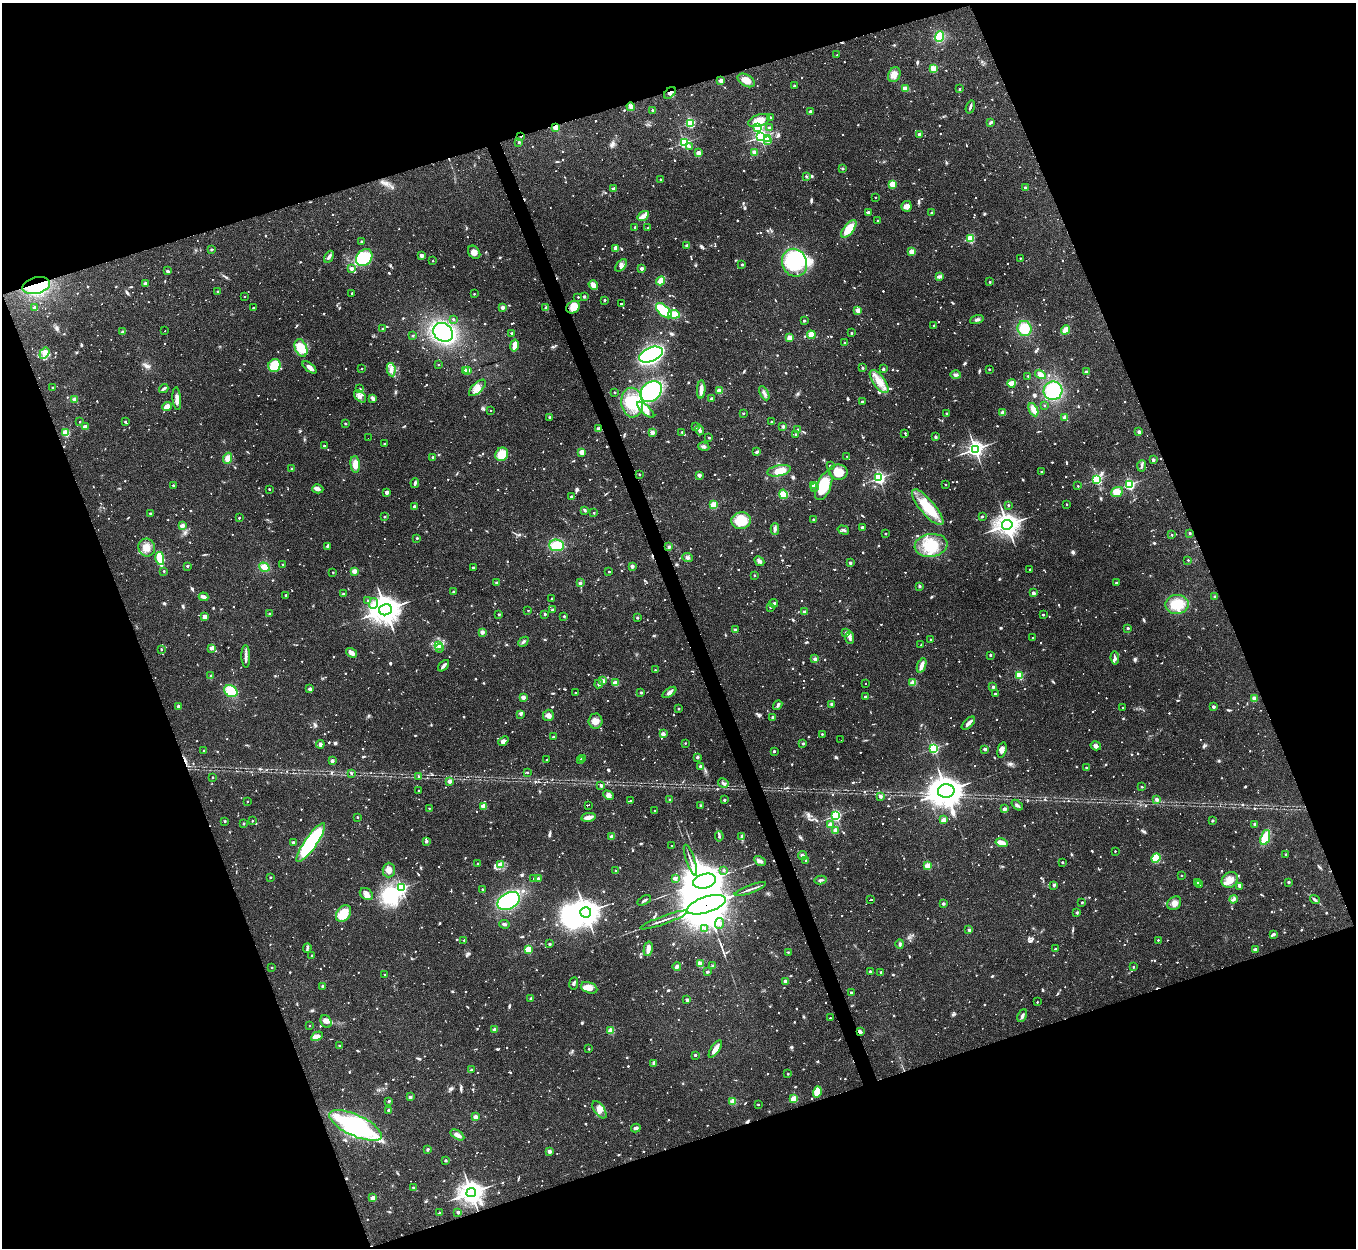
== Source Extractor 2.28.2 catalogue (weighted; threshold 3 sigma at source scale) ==
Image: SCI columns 1-5413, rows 143-5123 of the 5413 x 5393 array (HDU 1 of 3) = the unmasked area's bounding box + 8 px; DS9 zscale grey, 4 x 4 block average (1 PNG px = mean of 4 x 4 image px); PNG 1358 x 1250 px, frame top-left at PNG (2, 3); each listed source drawn as its Kron ellipse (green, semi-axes under 4 px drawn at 4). Shown black and unused: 40% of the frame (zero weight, under 2 of 3 exposures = <1% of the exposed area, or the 3 px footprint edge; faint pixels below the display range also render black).
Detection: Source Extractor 2.28.2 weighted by HDU 2 'WHT'. Background 0.0562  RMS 0.0055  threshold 0.0246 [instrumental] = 3 sigma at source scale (4.5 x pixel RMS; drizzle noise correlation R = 1.50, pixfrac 1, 0.05/0.05 arcsec/px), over >= 5 px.
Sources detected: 1906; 35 too faint to see at this stretch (4 x 4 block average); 5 inside a brighter object's white glare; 49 cosmic-ray / hot-pixel residue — neither listed nor drawn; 20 coinciding with a brighter row at this scale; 38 inside a brighter listed object's ellipse — not listed separately; of the other 1759, all 500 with FLUX_AUTO >= 6.24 (the completeness limit of this list) listed and drawn (1259 fainter detections not listed), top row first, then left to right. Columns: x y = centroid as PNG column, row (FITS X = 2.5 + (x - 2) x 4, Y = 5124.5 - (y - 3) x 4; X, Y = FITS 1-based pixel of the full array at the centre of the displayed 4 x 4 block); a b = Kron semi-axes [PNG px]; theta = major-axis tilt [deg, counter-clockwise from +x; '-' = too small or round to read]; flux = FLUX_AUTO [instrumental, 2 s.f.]
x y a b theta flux
939 37 5 4 - 88
837 55 2 2 - 6.6
933 69 2 2 - 210
894 75 7 6 - 28
721 80 2 2 - 73
746 80 9 5 -31 33
794 86 2 2 - 11
905 88 3 3 - 28
960 89 2 2 - 13
670 93 7 4 42 14
631 107 4 3 - 8.2
970 107 7 2 72 8.1
653 111 3 2 - 6.3
810 112 2 2 - 31
770 117 2 2 - 9.3
759 121 11 6 19 45
690 123 2 2 - 380
990 123 4 2 - 8.1
556 127 2 2 - 150
758 128 2 2 - 260
769 128 2 2 - 19
919 134 2 2 - 52
521 136 2 2 - 10
761 137 2 2 - 730
767 139 2 2 - 81
768 141 2 2 - 21
519 142 2 2 - 17
684 143 2 2 - 500
689 146 2 2 - 9.5
754 152 3 2 - 31
698 153 2 2 - 78
843 168 2 2 - 19
806 176 2 2 - 13
660 179 2 2 - 8.5
893 184 2 2 - 94
1025 187 2 2 - 18
613 189 2 2 - 42
875 197 2 2 - 6.6
907 206 5 5 - 16
868 212 2 2 - 20
932 213 2 2 - 19
643 216 6 2 34 47
878 221 2 2 - 12
635 228 2 2 - 7.9
648 228 2 2 - 7
849 229 10 5 50 69
970 238 2 2 - 300
361 241 2 2 - 13
687 246 2 2 - 39
616 248 4 3 - 13
211 249 2 2 - 13
474 252 7 5 -53 17
912 252 2 2 - 120
422 256 2 2 - 55
329 257 6 2 60 11
364 258 9 7 50 140
1020 258 2 2 - 6.5
433 261 2 2 - 7.3
795 263 14 12 -68 210
742 264 2 2 - 16
621 265 7 4 47 12
642 268 2 2 - 45
351 269 2 2 - 46
167 271 2 2 - 13
939 276 4 4 - 7.1
661 281 5 2 - 52
990 282 2 2 - 13
145 284 2 2 - 38
36 285 14 8 13 150
593 285 5 3 - 24
218 292 2 2 - 27
352 293 2 2 - 11
474 294 2 2 - 6.8
244 296 2 2 - 51
584 296 2 2 - 21
578 297 2 2 - 7
604 300 2 2 - 15
621 303 2 2 - 68
502 307 2 2 - 52
573 307 7 5 42 45
35 308 2 2 - 45
253 308 2 2 - 7.4
546 308 4 3 - 6.3
858 310 2 2 - 81
664 311 10 5 -43 120
674 314 6 4 -10 41
453 319 2 2 - 8.6
804 320 2 2 - 16
977 320 7 3 19 8.2
934 326 2 2 - 8
383 328 2 2 - 12
1025 328 8 7 - 78
1065 330 5 3 - 32
165 331 2 2 - 110
123 332 2 2 - 38
443 332 10 8 -35 340
512 333 2 2 - 30
851 333 2 2 - 12
811 335 4 4 - 28
413 336 2 2 - 14
789 337 3 3 - 20
845 343 2 2 - 15
514 346 6 3 79 37
301 348 9 6 -67 83
44 353 6 4 57 16
651 355 12 7 23 640
439 365 2 2 - 7.9
275 366 6 6 - 85
309 367 8 3 -39 19
863 368 2 2 - 15
362 369 2 2 - 6.4
883 369 2 2 - 24
989 369 2 2 - 8.1
391 370 7 3 -80 13
468 370 2 2 - 56
465 371 4 3 - 8.1
1086 372 2 2 - 45
1040 374 6 4 -31 20
956 375 5 3 - 8.6
1028 376 2 2 - 7.2
879 382 13 6 -54 48
1012 383 4 3 - 45
52 387 2 2 - 7
477 388 10 5 43 23
164 389 5 2 - 9.7
360 389 2 2 - 6.8
701 389 9 3 87 30
719 391 2 2 - 120
1053 391 9 9 - 190
614 392 2 2 - 10
651 392 12 9 41 380
764 393 8 2 -62 9.9
360 396 7 5 -48 15
373 398 4 2 - 13
712 398 2 2 - 29
177 399 11 3 -85 20
75 400 2 2 - 89
862 402 2 2 - 29
632 403 15 11 -86 110
1044 406 2 2 - 6.7
167 407 5 3 - 30
490 410 2 2 - 6.6
646 410 11 4 -43 26
1033 410 7 3 -64 31
743 413 2 2 - 12
946 413 2 2 - 8.8
1003 413 2 2 - 22
550 417 2 2 - 29
1065 417 3 2 - 18
80 422 2 2 - 7.1
125 422 2 2 - 8.1
772 422 2 2 - 17
345 424 2 2 - 16
783 426 2 2 - 27
85 427 3 3 - 14
695 427 2 2 - 13
599 429 2 2 - 57
700 430 5 2 - 14
798 430 2 2 - 27
652 432 2 2 - 64
682 432 2 2 - 9.2
1139 432 2 2 - 38
66 433 2 2 - 210
905 433 2 2 - 9.2
796 434 2 2 - 13
935 437 2 2 - 23
368 438 2 2 - 10
709 438 2 2 - 9
384 444 2 2 - 9.5
324 446 2 2 - 10
704 446 5 3 - 8.2
975 449 3 3 - 1200
582 452 2 2 - 110
757 452 4 3 - 6.5
502 454 7 6 - 63
847 456 2 2 - 6.2
433 457 2 2 - 33
227 458 6 4 70 26
1153 460 2 2 - 26
355 464 8 4 -84 33
830 465 2 2 - 14
1142 466 6 2 84 6.6
292 469 2 2 - 20
779 471 12 5 11 45
838 472 9 7 -8 63
1041 472 2 2 - 12
639 474 2 2 - 9.3
699 475 2 2 - 61
879 478 2 2 - 700
1097 479 2 2 - 410
415 483 5 2 - 8.3
945 484 2 2 - 9.2
1129 484 2 2 - 570
173 485 2 2 - 16
813 486 2 2 - 85
824 486 15 7 69 140
1078 486 2 2 - 6.2
814 488 2 2 - 9.6
269 489 2 2 - 8.3
318 489 5 4 - 9.4
387 492 3 3 - 11
1117 492 6 5 - 28
783 494 5 4 - 48
571 497 2 2 - 21
1067 504 2 2 - 6.7
714 505 2 2 - 220
1008 505 2 2 - 15
414 506 2 2 - 22
928 507 22 7 -50 120
585 510 3 2 - 6.7
150 513 2 2 - 12
594 513 2 2 - 10
982 516 2 2 - 17
385 517 2 2 - 11
239 518 2 2 - 9.7
813 519 2 2 - 12
741 521 10 8 11 99
1007 525 5 5 - 2500
182 526 2 2 - 93
862 527 2 2 - 30
775 529 6 3 90 8.4
843 530 6 2 -17 7
885 533 2 2 - 11
1190 533 2 2 - 16
1172 535 2 2 - 8.8
417 538 2 2 - 15
556 545 7 6 - 72
931 545 16 11 9 97
327 546 2 2 - 8
147 547 9 8 - 33
669 547 2 2 - 32
687 557 5 4 - 9.1
160 558 7 3 -79 120
1188 560 2 2 - 7.8
759 561 5 3 - 10
850 563 2 2 - 25
283 564 2 2 - 7.2
187 566 2 2 - 15
632 566 2 2 - 53
264 567 5 4 - 30
473 568 2 2 - 12
1030 569 2 2 - 10
164 571 2 2 - 7.7
354 571 2 2 - 100
333 572 2 2 - 6.8
609 572 2 2 - 8.5
754 575 2 2 - 7.6
497 583 2 2 - 40
580 583 2 2 - 37
1116 583 2 2 - 13
920 586 2 2 - 22
453 592 2 2 - 15
1033 593 2 2 - 44
343 594 2 2 - 8.8
286 595 2 2 - 8.6
203 597 5 3 - 16
1215 597 2 2 - 21
552 599 2 2 - 140
368 600 2 2 - 9.9
774 603 4 2 - 6.5
373 604 5 4 - 14
1177 604 12 9 5 82
770 607 2 2 - 10
385 610 6 5 - 5000
528 610 2 2 - 6.8
552 610 2 2 - 13
804 612 2 2 - 34
269 614 2 2 - 9.5
499 614 2 2 - 14
545 614 2 2 - 18
1043 614 2 2 - 10
564 616 2 2 - 13
205 617 3 3 - 23
637 618 2 2 - 18
1128 628 2 2 - 19
735 630 2 2 - 33
482 632 2 2 - 66
846 633 4 3 - 9.2
850 637 6 3 -88 12
1033 638 2 2 - 7.8
931 640 2 2 - 12
523 642 6 2 43 8
438 645 4 2 - 8.5
921 645 2 2 - 7.5
211 648 2 2 - 30
440 648 4 2 - 6.5
161 649 2 2 - 7.8
351 653 6 4 -34 16
990 655 2 2 - 14
246 656 11 3 -89 14
1115 658 6 2 -82 10
815 659 2 2 - 44
922 665 7 3 69 21
444 666 7 2 46 12
655 670 2 2 - 7.4
1019 675 2 2 - 240
211 676 2 2 - 7
603 681 2 2 - 54
615 683 2 2 - 120
913 683 2 2 - 150
599 684 4 3 - 7.5
866 684 2 2 - 43
993 687 2 2 - 26
310 689 2 2 - 50
231 691 7 5 -32 85
669 692 8 3 35 13
575 693 2 2 - 6.5
641 693 2 2 - 18
995 694 2 2 - 12
523 697 2 2 - 62
865 697 2 2 - 14
1254 698 2 2 - 59
832 704 2 2 - 28
778 705 5 3 - 6.8
178 706 2 2 - 40
1213 707 2 2 - 31
1123 708 2 2 - 6.7
679 709 2 2 - 11
521 714 2 2 - 7.4
548 715 5 5 - 15
773 717 2 2 - 27
595 721 7 7 - 24
968 723 8 2 44 19
663 734 2 2 - 80
822 734 2 2 - 10
553 737 2 2 - 14
841 740 2 2 - 16
503 741 6 4 40 13
685 743 2 2 - 8.3
803 743 2 2 - 19
320 744 4 3 - 7.6
1096 746 5 4 - 8.7
934 748 2 2 - 430
985 749 2 2 - 40
204 750 2 2 - 11
1002 750 8 4 75 13
774 751 2 2 - 16
697 757 2 2 - 28
582 758 2 2 - 11
546 760 2 2 - 10
581 760 2 2 - 20
332 761 2 2 - 43
701 766 2 2 - 30
1086 767 2 2 - 7.8
527 772 2 2 - 12
351 773 2 2 - 9.8
418 776 2 2 - 6.3
212 777 2 2 - 8.7
449 781 2 2 - 49
723 783 5 2 - 6.6
601 785 3 2 - 6.6
1142 787 2 2 - 9.5
418 790 2 2 - 9.7
946 791 8 7 - 5200
609 795 5 4 - 13
880 796 2 2 - 32
1157 799 3 3 - 9.4
670 800 2 2 - 16
724 800 2 2 - 18
247 801 2 2 - 7
630 801 4 2 - 160
588 805 3 2 - 120
701 805 2 2 - 22
1017 805 6 3 -41 9.3
483 806 2 2 - 99
429 808 2 2 - 6.4
1004 809 2 2 - 58
655 810 2 2 - 6.3
836 815 2 2 - 500
357 817 2 2 - 9.8
589 817 7 3 9 24
943 820 2 2 - 66
1212 820 2 2 - 16
225 821 2 2 - 13
252 821 2 2 - 6.3
243 824 2 2 - 16
830 824 4 3 - 11
1255 824 2 2 - 30
835 830 2 2 - 54
612 836 2 2 - 76
719 836 5 2 - 7.3
742 837 2 2 - 14
1265 837 8 4 71 80
426 841 2 2 - 22
293 842 2 2 - 27
311 843 23 6 55 350
1001 843 6 4 -17 24
671 846 2 2 - 44
1115 851 2 2 - 7.5
1285 854 2 2 - 8.8
802 856 4 3 - 10
1156 858 5 4 - 100
690 860 16 2 -71 14
806 860 2 2 - 6.6
760 861 6 3 -31 10
1062 862 2 2 - 14
478 864 2 2 - 13
500 864 3 3 - 6.9
928 866 2 2 - 170
389 870 7 6 - 20
724 870 2 2 - 13
616 871 2 2 - 9.5
1182 876 2 2 - 8.1
270 877 2 2 - 11
534 878 2 2 - 11
675 878 4 3 - 7.8
538 879 2 2 - 48
821 880 6 2 10 6.5
1230 880 9 7 42 41
705 881 11 7 15 11000
1288 882 2 2 - 18
1198 883 2 2 - 20
1199 884 2 2 - 13
1054 885 2 2 - 25
1240 886 4 3 - 9.7
402 888 2 2 - 610
482 889 2 2 - 9.2
750 889 16 2 20 12
366 894 7 5 -35 15
1233 899 4 2 - 7.7
644 900 7 2 29 8.2
871 900 3 2 - 77
1315 900 5 2 - 7.2
509 901 12 8 28 240
1082 902 2 2 - 6.4
1174 903 8 6 44 19
943 904 2 2 - 27
706 905 20 8 18 27000
586 912 5 5 - 3900
1077 912 2 2 - 17
343 913 9 6 55 71
664 920 25 2 20 15
720 923 5 3 - 11
504 924 5 3 - 6.6
705 928 2 2 - 11
969 930 2 2 - 23
1274 934 2 2 - 24
464 940 2 2 - 7
1158 940 2 2 - 7.4
550 944 2 2 - 15
900 944 5 3 - 6.5
307 948 4 3 - 6.3
528 949 2 2 - 190
648 949 7 3 77 25
1055 949 2 2 - 14
1255 950 2 2 - 47
788 952 2 2 - 9.5
312 956 2 2 - 17
701 963 4 3 - 28
677 966 4 3 - 9.9
713 966 2 2 - 33
1133 967 2 2 - 8.9
272 968 2 2 - 6.6
870 971 2 2 - 12
707 972 2 2 - 24
881 972 2 2 - 14
385 975 2 2 - 15
785 981 2 2 - 52
574 983 6 3 82 7.7
322 986 2 2 - 14
589 988 8 5 -21 36
851 992 2 2 - 12
531 999 2 2 - 24
687 1000 2 2 - 23
1037 1002 2 2 - 6.4
1022 1016 7 3 64 9
830 1018 2 2 - 8.8
326 1021 7 5 -62 20
310 1026 2 2 - 6.4
495 1030 2 2 - 58
611 1030 2 2 - 130
860 1032 4 2 - 13
317 1036 6 3 28 18
339 1045 2 2 - 8.4
589 1049 2 2 - 7.2
715 1049 10 3 57 27
695 1055 2 2 - 14
654 1063 4 3 - 7.5
471 1070 2 2 - 12
788 1074 2 2 - 7.8
817 1092 6 4 74 57
410 1097 2 2 - 31
794 1099 2 2 - 150
389 1101 2 2 - 14
733 1101 2 2 - 130
758 1105 2 2 - 6.4
388 1110 2 2 - 22
599 1110 10 5 -54 23
475 1117 2 2 - 79
356 1125 28 10 -25 440
636 1128 5 3 - 9
457 1135 8 3 -31 18
427 1149 2 2 - 20
549 1151 2 2 - 52
445 1161 2 2 - 18
413 1188 2 2 - 16
471 1193 5 4 - 2600
373 1198 2 2 - 66
458 1212 2 2 - 23
440 1213 2 2 - 8.4
Overlapping masked pixels (flux is a lower limit): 7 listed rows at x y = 670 93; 556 127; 521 136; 36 285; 706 905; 860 1032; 471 1193
Diffuse or blended objects may show on this block-average render without a row.